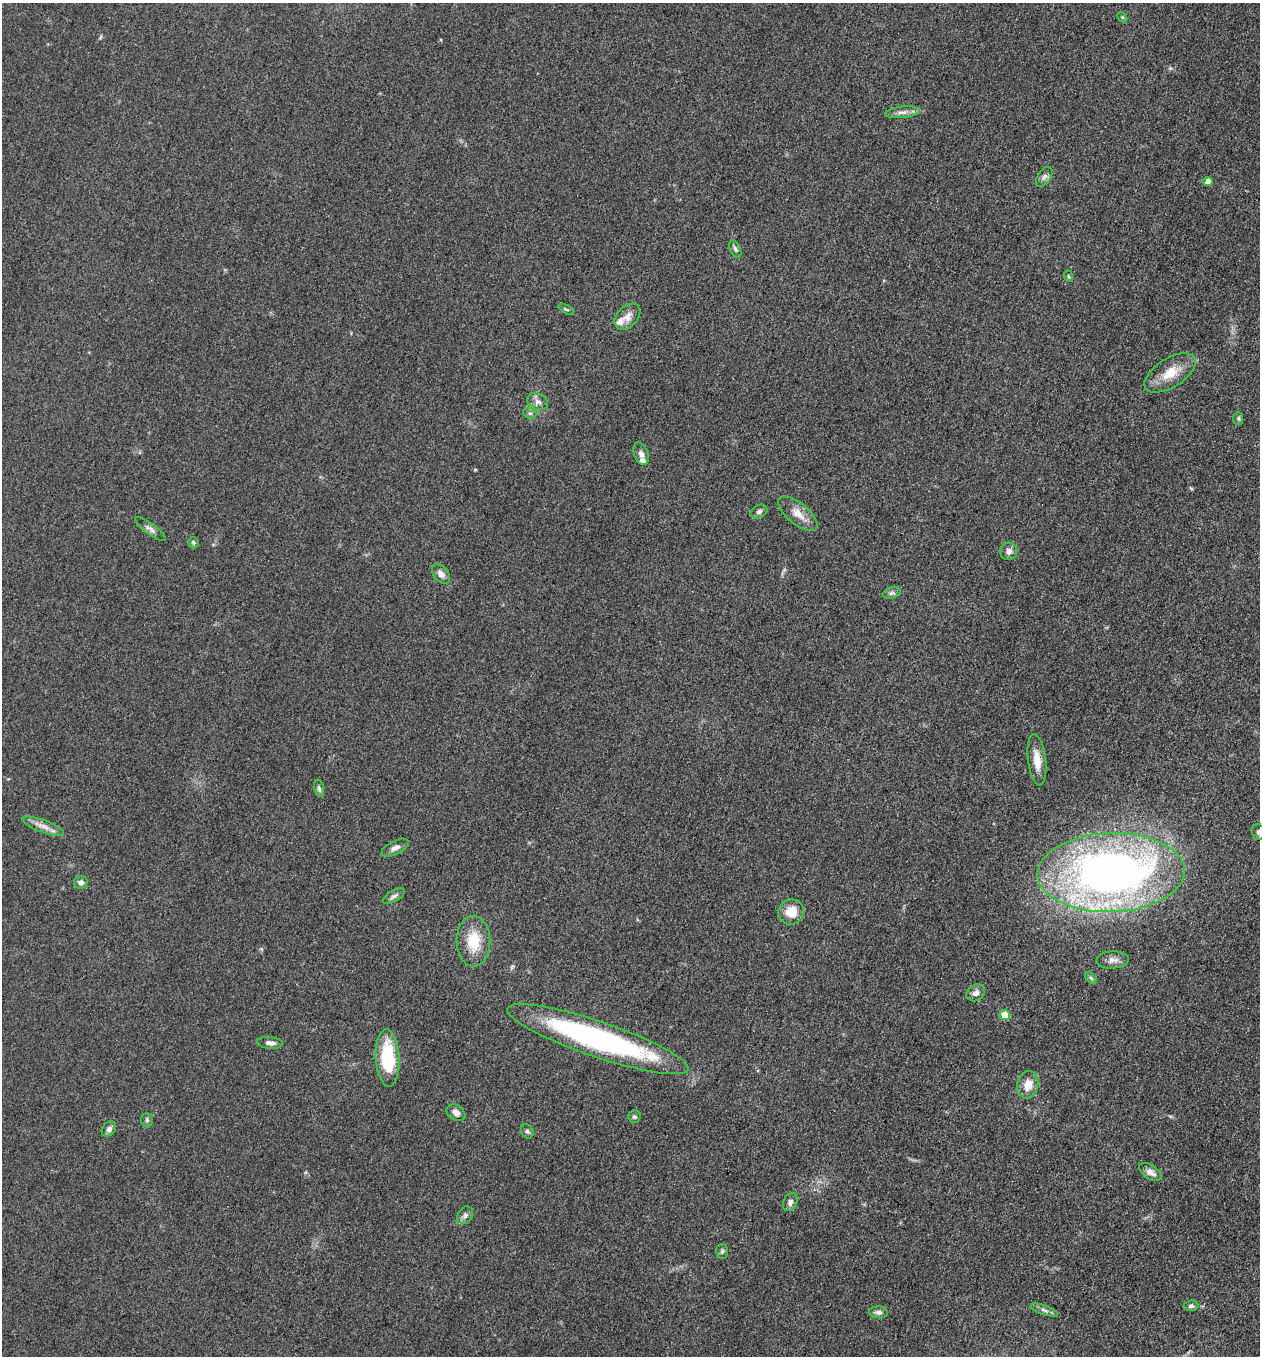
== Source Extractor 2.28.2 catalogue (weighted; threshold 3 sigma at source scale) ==
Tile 6 of 4 x 4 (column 2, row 2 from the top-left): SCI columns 1455-2712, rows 2723-4076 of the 5507 x 5462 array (HDU 1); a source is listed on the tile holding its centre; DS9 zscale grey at full resolution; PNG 1262 x 1358 px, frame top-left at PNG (2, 3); each listed source drawn as its Kron ellipse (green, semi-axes under 4 px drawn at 4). Nothing masked; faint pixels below the display range render black.
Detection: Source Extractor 2.28.2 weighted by HDU 2 'WHT'; one run over the whole footprint, this tile lists its part. Background 0.0608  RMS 0.0062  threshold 0.0278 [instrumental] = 3 sigma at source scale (4.5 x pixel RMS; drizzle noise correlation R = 1.50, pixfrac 1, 0.05/0.05 arcsec/px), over >= 5 px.
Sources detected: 54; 4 inside a brighter listed object's ellipse — not listed separately; the other 50 listed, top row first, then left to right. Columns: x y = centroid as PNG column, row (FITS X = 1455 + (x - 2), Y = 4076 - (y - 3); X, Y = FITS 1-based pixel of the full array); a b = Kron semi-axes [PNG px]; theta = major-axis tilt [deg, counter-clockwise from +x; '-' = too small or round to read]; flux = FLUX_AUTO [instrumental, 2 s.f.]
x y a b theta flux
1122 17 6 4 -45 0.67
902 112 17 5 6 3.4
1044 177 11 6 56 2.2
1208 182 5 4 - 5.4
735 249 9 5 -64 1.5
1068 276 6 3 -71 0.64
566 309 8 3 -29 0.91
627 317 15 10 46 5.6
1170 373 29 14 32 14
538 402 11 8 -25 3
530 413 7 5 -19 1.2
1238 418 6 5 - 1
641 454 11 7 -69 3.1
759 511 8 6 25 1.9
798 514 24 10 -40 7.4
150 529 18 5 -37 2.8
193 543 6 5 - 0.94
1009 551 8 8 - 2.9
441 574 11 7 -50 3.6
892 593 9 5 16 1.6
1037 760 26 9 -83 8.6
319 788 8 5 -77 1.3
43 826 22 6 -20 5.1
1258 832 8 6 -74 1.5
395 848 15 6 28 3
1111 872 73 39 2 380
81 882 7 6 - 2.2
394 896 12 5 30 2
791 912 13 12 - 11
473 941 25 17 -89 17
1113 960 16 8 3 3.8
1091 978 7 4 -45 1
976 993 10 7 33 3.1
1005 1015 5 5 - 13
598 1039 95 18 -19 150
270 1043 13 6 -6 2.9
388 1058 29 12 -86 37
1028 1085 14 10 79 7.4
456 1113 10 7 -33 3
634 1117 6 6 - 1.3
147 1120 7 6 - 1.3
109 1129 8 6 51 2.1
527 1131 7 6 - 1.3
1150 1172 13 6 -34 3.7
790 1202 9 6 63 2.4
465 1215 9 7 59 2.2
722 1251 7 6 - 1.3
1191 1306 7 5 8 1.4
1044 1310 15 4 -20 2.3
879 1312 9 6 -4 2.2
Isophote crosses this tile's border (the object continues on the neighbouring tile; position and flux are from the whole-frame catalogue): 1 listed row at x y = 1258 832